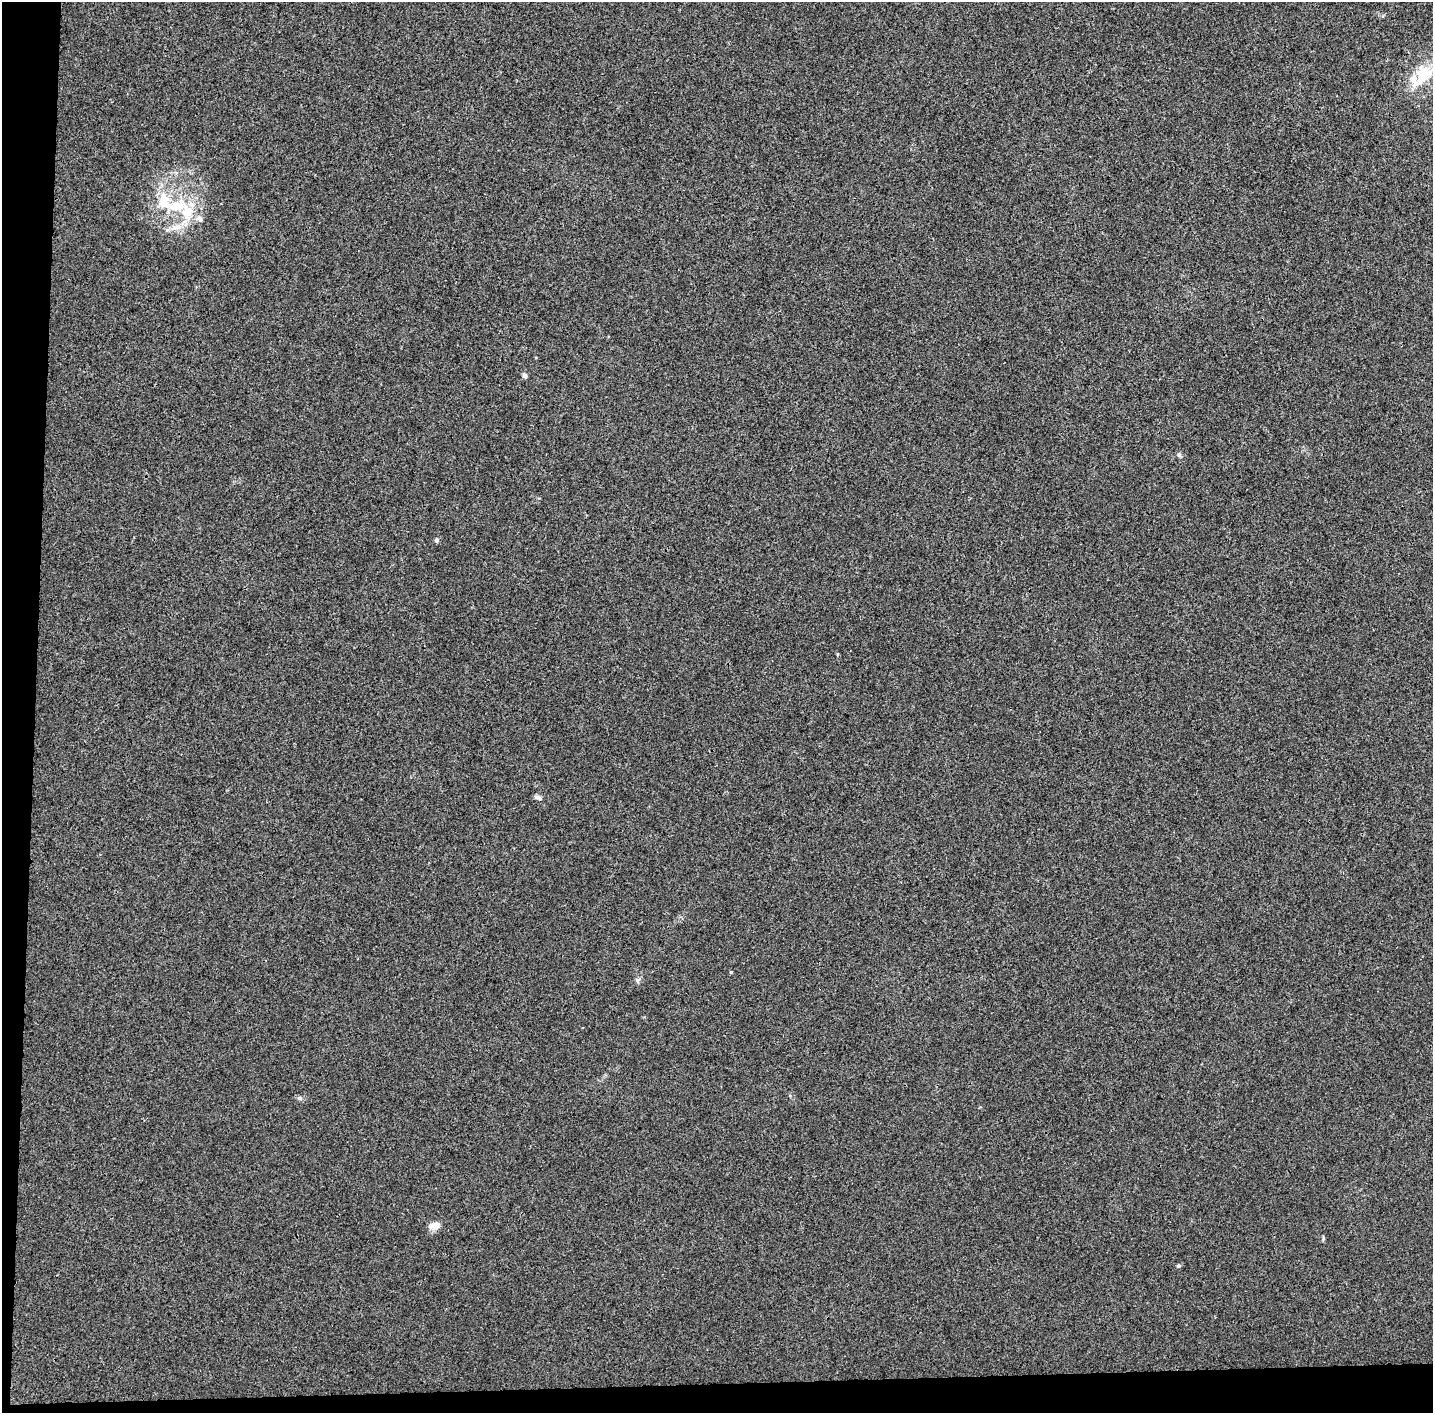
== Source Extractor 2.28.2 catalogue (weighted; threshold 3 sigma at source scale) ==
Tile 7 of 3 x 3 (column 1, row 3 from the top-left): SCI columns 9-1439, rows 159-1569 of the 4300 x 4550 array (HDU 1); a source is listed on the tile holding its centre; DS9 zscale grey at full resolution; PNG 1435 x 1415 px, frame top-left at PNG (2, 2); no overlay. Shown black and unused: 4% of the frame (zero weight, under 3 of 4 exposures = <1% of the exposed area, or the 3 px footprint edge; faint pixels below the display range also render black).
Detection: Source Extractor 2.28.2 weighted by HDU 2 'WHT'; one run over the whole footprint, this tile lists its part. Background 0.00897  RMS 0.0037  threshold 0.0167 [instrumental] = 3 sigma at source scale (4.5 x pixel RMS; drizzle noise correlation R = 1.50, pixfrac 1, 0.0396/0.0396 arcsec/px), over >= 5 px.
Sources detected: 16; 3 inside a brighter listed object's ellipse — not listed separately; the other 13 listed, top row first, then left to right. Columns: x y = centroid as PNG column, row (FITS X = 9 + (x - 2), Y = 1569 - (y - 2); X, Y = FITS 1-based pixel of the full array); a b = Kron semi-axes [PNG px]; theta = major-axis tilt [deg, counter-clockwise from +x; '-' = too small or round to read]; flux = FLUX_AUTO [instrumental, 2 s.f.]
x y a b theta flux
1424 73 20 19 - 11
177 206 32 17 4 14
199 219 10 7 -42 1.6
176 227 20 8 15 4.2
525 376 7 6 - 0.9
1179 455 6 5 - 0.65
436 540 5 4 - 0.96
837 654 5 3 - 0.37
538 797 9 5 -21 0.99
731 972 5 3 - 0.32
300 1098 6 5 - 0.77
434 1225 14 8 8 3.1
1178 1266 5 4 - 0.52
Unlisted compact peaks at least as high as the median listed source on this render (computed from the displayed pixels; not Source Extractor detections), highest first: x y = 637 980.